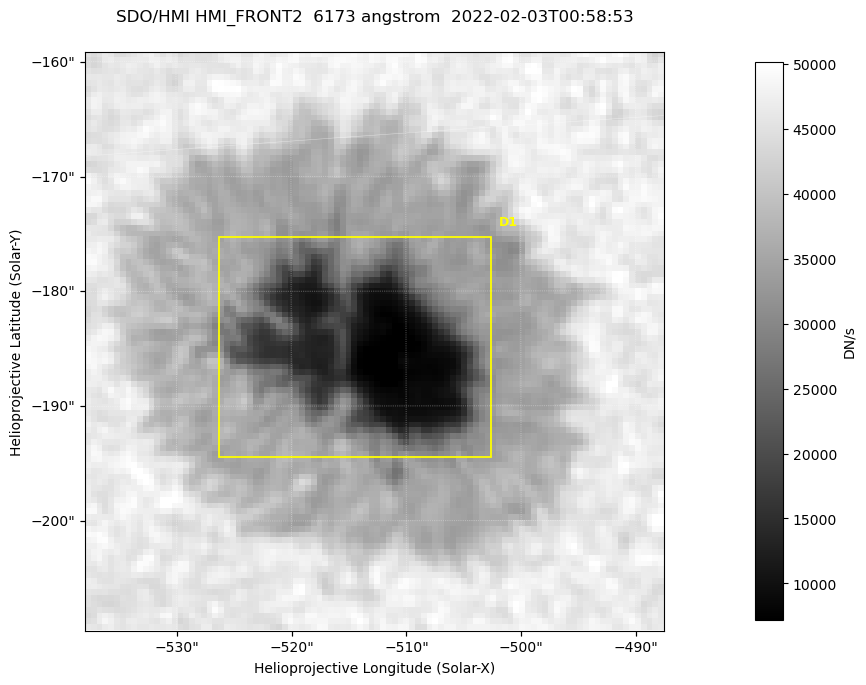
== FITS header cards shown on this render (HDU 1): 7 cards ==
TELESCOP= 'SDO/HMI '           / Telescope
INSTRUME= 'HMI_FRONT2'         / For HMI: HMI_SIDE1, HMI_FRONT2, or HMI_COMBINED
WAVELNTH=                6173. / [angstrom] Wavelength
DATE-OBS= '2022-02-03T00:58:53.300' / [ISO] Observation date {DATE__OBS}
CTYPE1  = 'HPLN-TAN'           / CTYPE1: HPLN
CTYPE2  = 'HPLT-TAN'           / CTYPE2: HPLT
BUNIT   = 'DN/s    '           / Physical Units

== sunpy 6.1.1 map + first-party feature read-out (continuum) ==
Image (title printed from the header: SDO/HMI HMI_FRONT2  6173 angstrom  2022-02-03T00:58:53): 100 x 100 px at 0.504 arcsec/px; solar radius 974 arcsec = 1932 px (partial field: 0.1% of the solar disc is inside the frame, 100% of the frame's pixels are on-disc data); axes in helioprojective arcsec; data unit DN/s (BUNIT, on the colour bar)
Orientation: roll -0.0702 deg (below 1 deg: not rotated)
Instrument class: CONTINUUM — white-light / continuum photospheric image (CONTENT/OBS_TYPE)
Dark features (sunspots / pores): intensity divided by the frame's on-disc median (partial field: no limb-darkening profile); reference = the frame's on-disc median (the 8%-of-disc-diameter window exceeds this field); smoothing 3 px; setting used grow <= 0.7, no closing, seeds <= 0.7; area >= 9 px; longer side >= 3 px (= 1.5 arcsec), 3 px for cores <= 0.7; partial field; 1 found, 1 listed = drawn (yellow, D1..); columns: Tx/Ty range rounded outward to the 2 arcsec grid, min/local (2 s.f., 1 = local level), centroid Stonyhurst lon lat
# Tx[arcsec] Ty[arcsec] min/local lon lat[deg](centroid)
D1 -528..-502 -196..-174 0.14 -33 -16